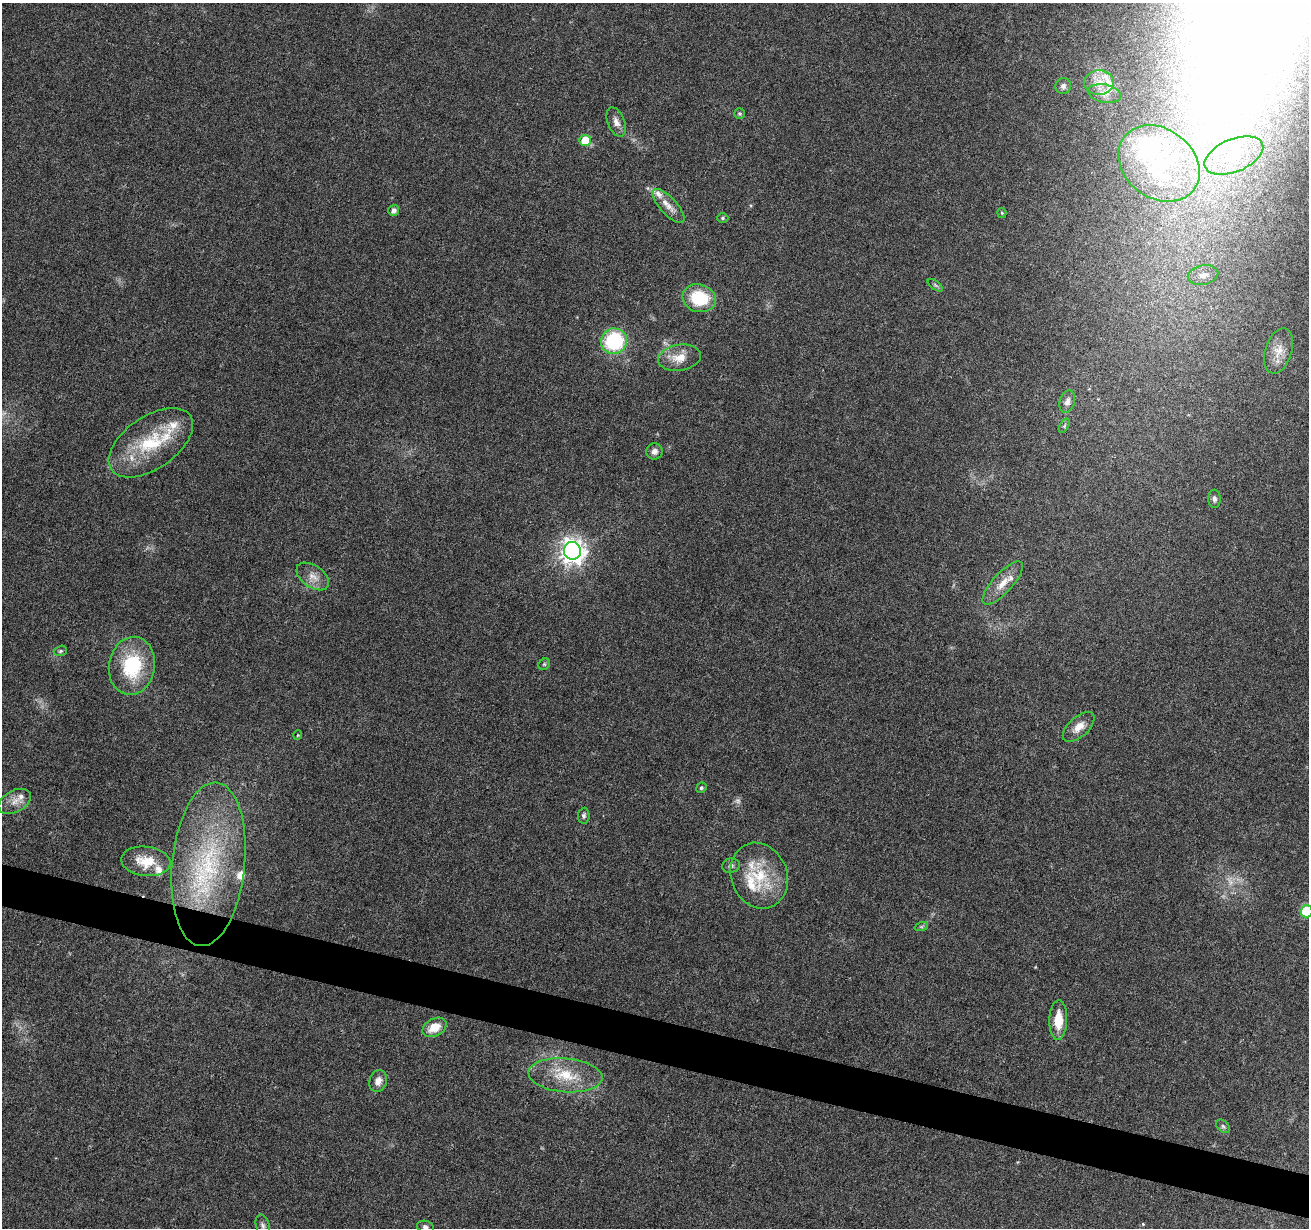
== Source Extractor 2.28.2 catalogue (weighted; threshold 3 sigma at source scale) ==
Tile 6 of 4 x 4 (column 2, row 2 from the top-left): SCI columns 1309-2615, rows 2672-3897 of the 5239 x 5405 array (HDU 1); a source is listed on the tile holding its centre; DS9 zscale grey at full resolution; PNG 1311 x 1230 px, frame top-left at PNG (2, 3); each listed source drawn as its Kron ellipse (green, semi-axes under 4 px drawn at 4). Shown black and unused: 3% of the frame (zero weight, under 3 of 6 exposures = <1% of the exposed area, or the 3 px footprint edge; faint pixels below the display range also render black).
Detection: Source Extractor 2.28.2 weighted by HDU 2 'WHT'; one run over the whole footprint, this tile lists its part. Background 0.0128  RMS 0.0022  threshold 0.00881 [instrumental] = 3 sigma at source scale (4.09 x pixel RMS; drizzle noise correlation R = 1.36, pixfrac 0.8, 0.0396/0.0396 arcsec/px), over >= 5 px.
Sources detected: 65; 2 too faint to see at this stretch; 3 inside a brighter object's white glare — neither listed nor drawn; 13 inside a brighter listed object's ellipse — not listed separately; the other 47 listed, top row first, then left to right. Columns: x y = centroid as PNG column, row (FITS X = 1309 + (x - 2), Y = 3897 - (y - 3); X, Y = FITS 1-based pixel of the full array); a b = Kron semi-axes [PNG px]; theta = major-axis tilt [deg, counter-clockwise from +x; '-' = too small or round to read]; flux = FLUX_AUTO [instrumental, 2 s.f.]
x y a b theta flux
1099 82 15 12 4 2.5
1063 86 8 7 - 0.73
1104 93 16 9 -10 1.7
740 114 5 5 - 0.37
616 122 15 8 -68 1.4
585 141 5 5 - 6.8
1234 155 31 16 22 8.6
1159 163 44 34 -37 21
669 206 22 8 -48 2
394 210 5 5 - 0.94
1002 213 5 4 - 0.24
723 218 5 4 - 0.31
1203 275 15 9 12 1.7
935 285 9 4 -36 0.37
699 298 17 14 -16 9.6
614 341 13 12 - 16
1278 351 23 13 72 3
679 358 22 13 9 3.4
1067 402 11 7 75 1.1
1064 426 8 4 59 0.38
151 443 48 26 35 14
655 451 8 8 - 0.94
1214 499 9 6 -89 0.68
572 551 9 8 - 170
313 576 18 10 -35 2.2
1003 583 28 10 47 3
60 651 7 5 16 0.39
544 664 6 5 - 0.29
132 666 29 23 80 14
1079 727 19 10 42 2.3
298 735 5 3 - 0.17
701 788 5 5 - 0.38
15 801 17 10 28 2
584 816 8 5 84 0.48
146 861 25 14 -6 4.7
208 864 82 36 84 32
731 866 9 7 13 0.61
759 876 33 28 -69 9.9
1307 911 6 6 - 12
921 927 7 4 18 0.34
1058 1020 20 9 88 4.2
434 1027 13 8 29 3.4
565 1075 37 17 -5 7.6
378 1081 11 8 74 1.4
1223 1126 8 5 -42 0.46
263 1225 11 6 -72 0.76
425 1227 8 6 -16 0.63
Isophote crosses this tile's border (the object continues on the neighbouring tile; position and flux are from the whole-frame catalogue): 3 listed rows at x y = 1307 911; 263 1225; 425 1227